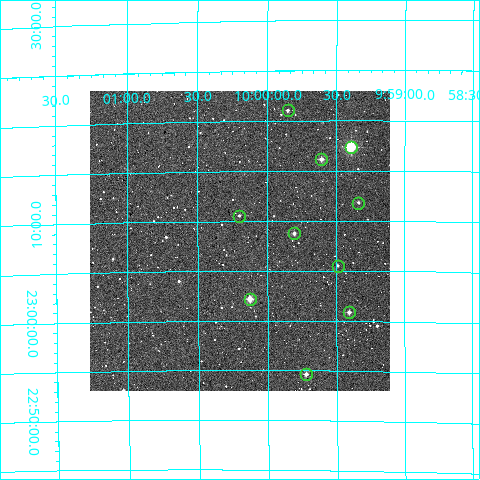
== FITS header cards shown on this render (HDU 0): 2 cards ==
NAXIS1  =                  300
NAXIS2  =                  300

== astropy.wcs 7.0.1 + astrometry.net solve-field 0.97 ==
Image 300 x 300 px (HDU 0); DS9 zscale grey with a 90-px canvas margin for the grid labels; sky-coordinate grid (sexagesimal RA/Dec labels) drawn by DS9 from the SOLVED WCS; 10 Tycho-2 reference stars matched to detected sources circled (green)
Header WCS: RA---TAN/DEC--TAN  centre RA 10:00:12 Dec +23:08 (150.05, +23.13 deg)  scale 6 arcsec/px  FOV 30.0' x 30.0'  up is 0 deg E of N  parity normal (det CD < 0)
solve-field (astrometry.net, Tycho-2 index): VERIFIED the header's WCS against the Tycho-2 star catalogue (verified at 2 index scales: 9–10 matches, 0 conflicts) and refined it, rather than solving blind
Solved WCS: RA---TAN-SIP/DEC--TAN-SIP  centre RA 10:00:12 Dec +23:08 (150.05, +23.13 deg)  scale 5.95 x 6.02 arcsec/px (non-square pixels)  FOV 29.7' x 30.1'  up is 0 deg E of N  parity normal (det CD < 0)
The solver's refit moves the header's centre by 0.97 arcsec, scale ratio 0.991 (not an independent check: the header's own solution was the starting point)
Tycho-2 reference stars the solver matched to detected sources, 10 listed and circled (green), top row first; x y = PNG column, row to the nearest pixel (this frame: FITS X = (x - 90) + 1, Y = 300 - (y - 91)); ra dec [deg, ICRS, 3 dp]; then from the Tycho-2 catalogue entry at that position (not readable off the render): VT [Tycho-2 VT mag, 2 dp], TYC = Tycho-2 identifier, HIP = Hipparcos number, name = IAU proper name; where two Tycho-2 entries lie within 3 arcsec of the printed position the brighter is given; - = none
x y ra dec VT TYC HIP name
288 110 149.963 +23.351 11.11 1961-886-1 - -
351 147 149.848 +23.289 8.28 1961-491-1 48973 -
321 159 149.902 +23.269 10.52 1961-503-1 - -
358 203 149.835 +23.197 12.48 1961-519-1 - -
239 216 150.051 +23.176 12.13 1961-659-1 - -
294 233 149.951 +23.145 11.20 1961-654-1 - -
338 266 149.872 +23.092 11.93 1961-579-1 - -
250 299 150.032 +23.037 9.67 1961-378-1 - -
349 312 149.852 +23.015 10.94 1961-480-1 - -
306 374 149.931 +22.910 10.83 1961-334-1 - -